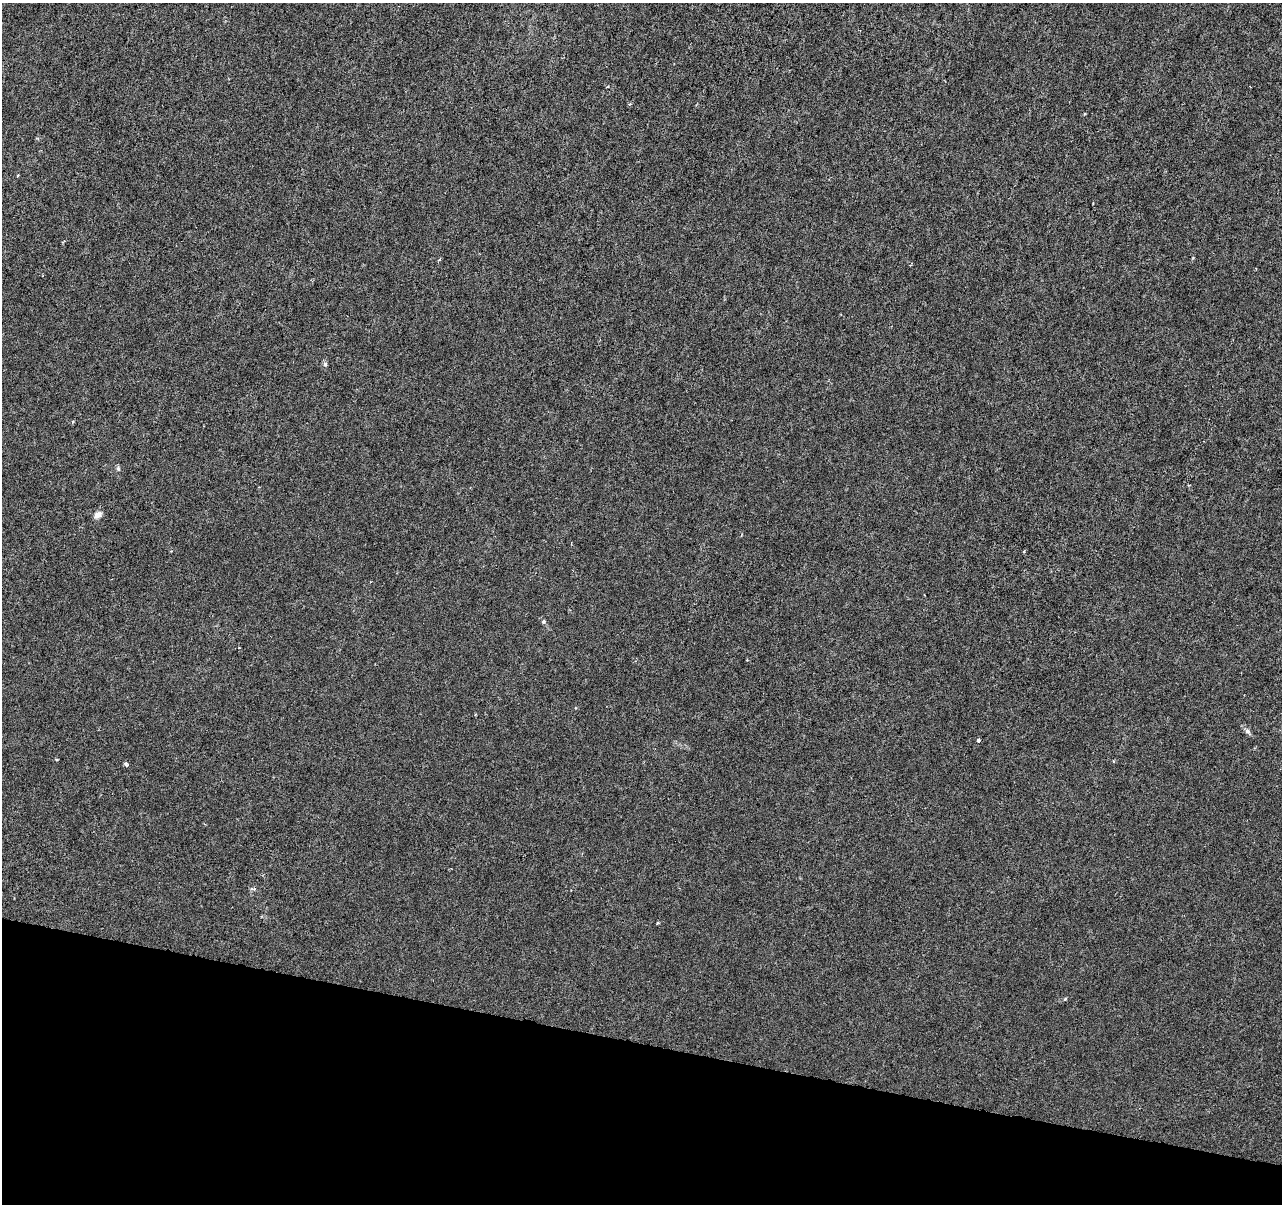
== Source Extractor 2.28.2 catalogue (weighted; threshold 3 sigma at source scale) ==
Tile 15 of 4 x 4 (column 3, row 4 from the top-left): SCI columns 2570-3849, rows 284-1485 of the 5130 x 5314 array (HDU 1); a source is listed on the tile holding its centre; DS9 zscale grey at full resolution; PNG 1284 x 1206 px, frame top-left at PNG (2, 3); no overlay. Shown black and unused: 13% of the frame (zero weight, under 3 of 6 exposures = <1% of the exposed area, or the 3 px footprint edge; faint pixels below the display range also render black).
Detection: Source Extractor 2.28.2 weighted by HDU 2 'WHT'; one run over the whole footprint, this tile lists its part. Background -1.39e-04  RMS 0.0012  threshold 0.0051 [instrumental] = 3 sigma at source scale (4.09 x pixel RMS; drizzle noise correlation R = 1.36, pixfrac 0.8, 0.0396/0.0396 arcsec/px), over >= 5 px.
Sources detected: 11; all 11 listed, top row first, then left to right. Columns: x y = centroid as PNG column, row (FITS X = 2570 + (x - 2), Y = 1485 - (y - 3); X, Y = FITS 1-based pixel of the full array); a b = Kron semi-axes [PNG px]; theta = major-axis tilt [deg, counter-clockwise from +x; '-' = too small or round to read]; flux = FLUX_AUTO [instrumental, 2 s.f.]
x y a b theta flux
325 364 7 5 -88 0.24
118 469 7 5 -69 0.21
98 515 11 8 37 0.58
543 621 6 6 - 0.19
1247 731 8 6 -32 0.32
978 740 4 3 - 0.28
56 759 3 3 - 0.25
126 764 5 4 - 0.3
254 889 8 5 -2 0.24
658 923 4 3 - 0.13
1065 999 5 3 - 0.27